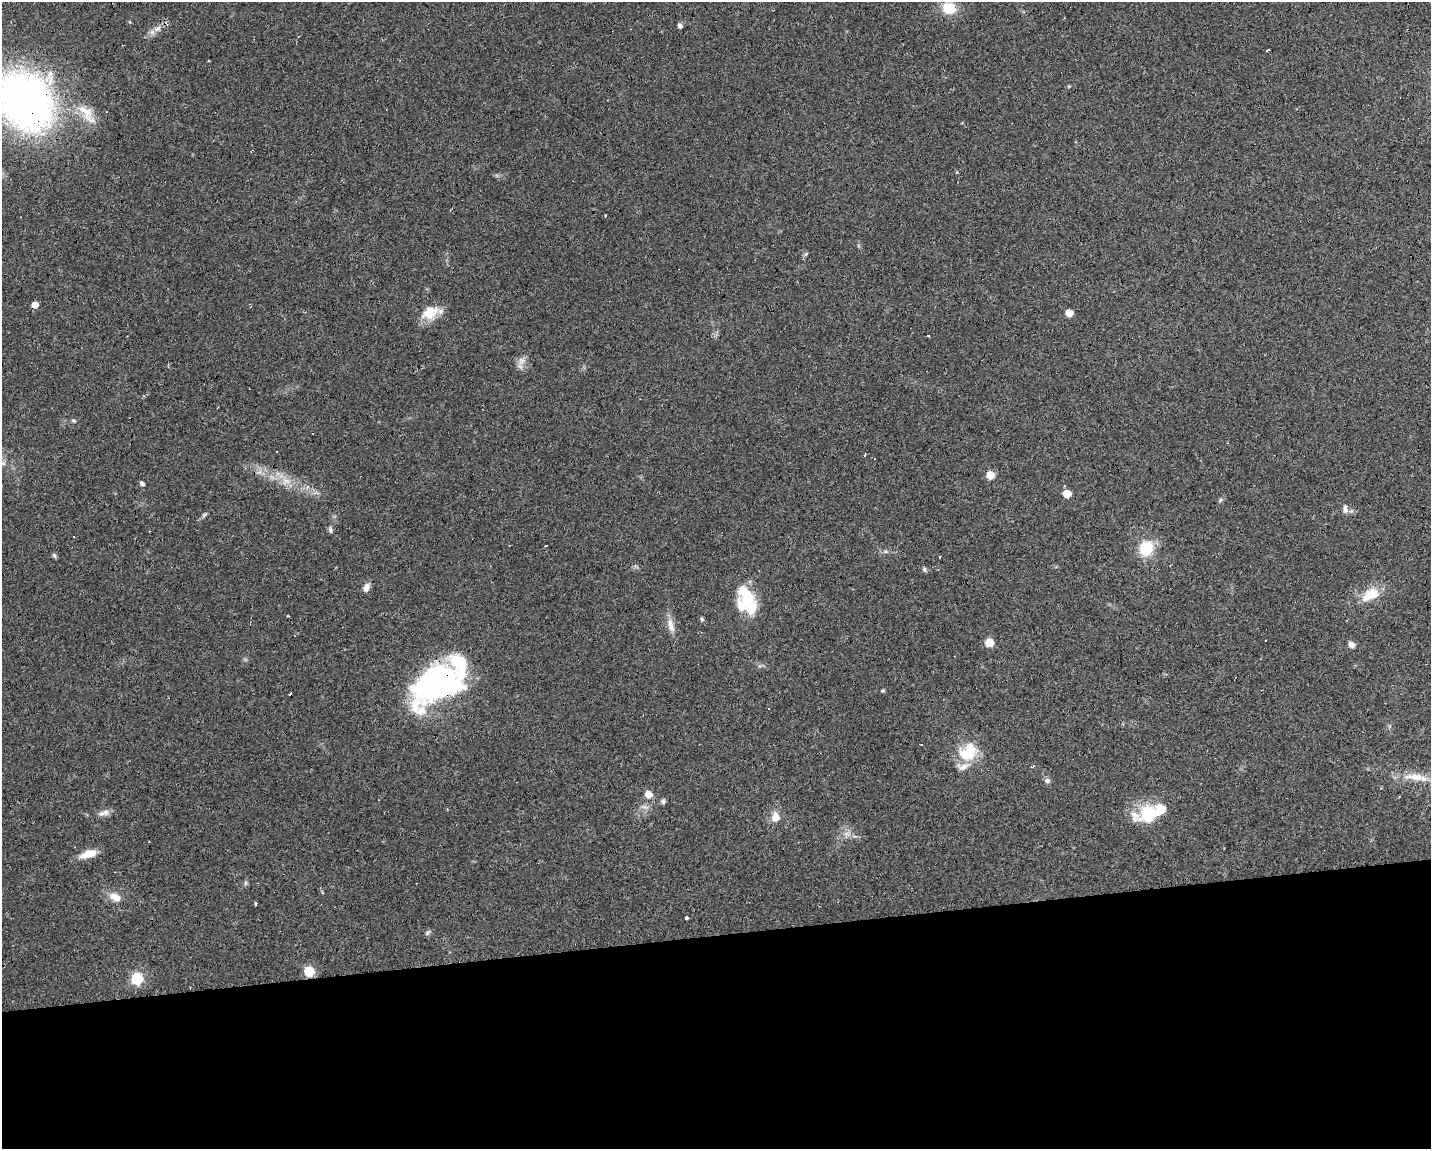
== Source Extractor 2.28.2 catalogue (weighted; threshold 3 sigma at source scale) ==
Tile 11 of 3 x 4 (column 2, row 4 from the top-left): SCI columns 1478-2906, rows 1-1147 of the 4342 x 4589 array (HDU 1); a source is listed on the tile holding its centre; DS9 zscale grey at full resolution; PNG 1433 x 1151 px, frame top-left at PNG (2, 2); no overlay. Shown black and unused: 19% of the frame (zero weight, under 2 of 3 exposures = <1% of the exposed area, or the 3 px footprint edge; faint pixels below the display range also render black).
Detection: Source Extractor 2.28.2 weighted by HDU 2 'WHT'; one run over the whole footprint, this tile lists its part. Background 0.0818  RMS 0.0065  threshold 0.0294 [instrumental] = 3 sigma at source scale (4.5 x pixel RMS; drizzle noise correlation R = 1.50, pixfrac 1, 0.0396/0.0396 arcsec/px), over >= 5 px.
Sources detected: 68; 1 inside a brighter object's white glare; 6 cosmic-ray / hot-pixel residue — not listed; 6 inside a brighter listed object's ellipse — not listed separately; the other 55 listed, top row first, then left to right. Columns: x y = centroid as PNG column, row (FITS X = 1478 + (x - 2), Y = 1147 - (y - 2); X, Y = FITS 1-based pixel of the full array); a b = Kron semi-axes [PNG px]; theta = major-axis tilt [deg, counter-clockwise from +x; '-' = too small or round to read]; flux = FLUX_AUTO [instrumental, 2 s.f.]
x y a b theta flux
949 8 16 14 -11 15
130 22 5 3 - 0.57
680 26 6 5 - 2
157 29 12 7 23 4
25 101 48 38 -52 370
87 114 35 13 -53 13
806 254 6 4 48 0.98
35 305 5 5 - 5.7
430 312 23 16 31 13
1069 313 6 5 - 7.1
521 361 12 9 50 4.1
73 420 6 4 0 0.9
276 452 3 3 - 1.2
864 455 3 3 - 0.96
3 463 6 6 - 1.5
990 475 8 7 - 6.6
286 481 13 8 19 5
142 483 5 4 - 1.7
1067 494 6 5 - 11
1345 509 13 6 -80 2.6
205 515 8 4 45 1.2
330 530 8 5 -79 1.7
546 546 3 3 - 13
1146 548 14 12 64 22
54 555 7 5 -45 1.1
940 557 3 3 - 2
924 569 7 5 -72 1.1
366 588 11 7 70 3.6
1370 594 26 14 29 14
748 599 27 21 -41 19
288 616 3 3 - 0.96
702 619 6 5 - 1
671 625 21 8 -76 5.8
989 643 6 5 - 14
1351 645 8 7 - 2.9
437 682 58 34 31 150
883 691 4 4 - 1
769 708 3 2 - 0.75
968 752 27 19 49 21
1415 777 31 10 -4 12
1047 781 8 7 - 1.9
648 794 7 6 - 6.6
663 801 7 6 - 1.5
101 814 12 7 15 3.2
1148 814 22 20 88 24
776 817 11 9 77 6.6
847 834 7 4 -18 2
88 854 19 8 17 9.4
246 883 7 4 -90 1.1
115 897 15 9 -31 6.7
255 903 4 3 - 2.4
686 917 3 3 - 5.9
427 933 6 5 - 1.2
309 971 6 6 - 37
137 979 6 6 - 51
Overlapping masked pixels (flux is a lower limit): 4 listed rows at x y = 25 101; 87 114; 35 305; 437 682
Isophote crosses this tile's border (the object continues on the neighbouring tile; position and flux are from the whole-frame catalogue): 1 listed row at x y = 25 101